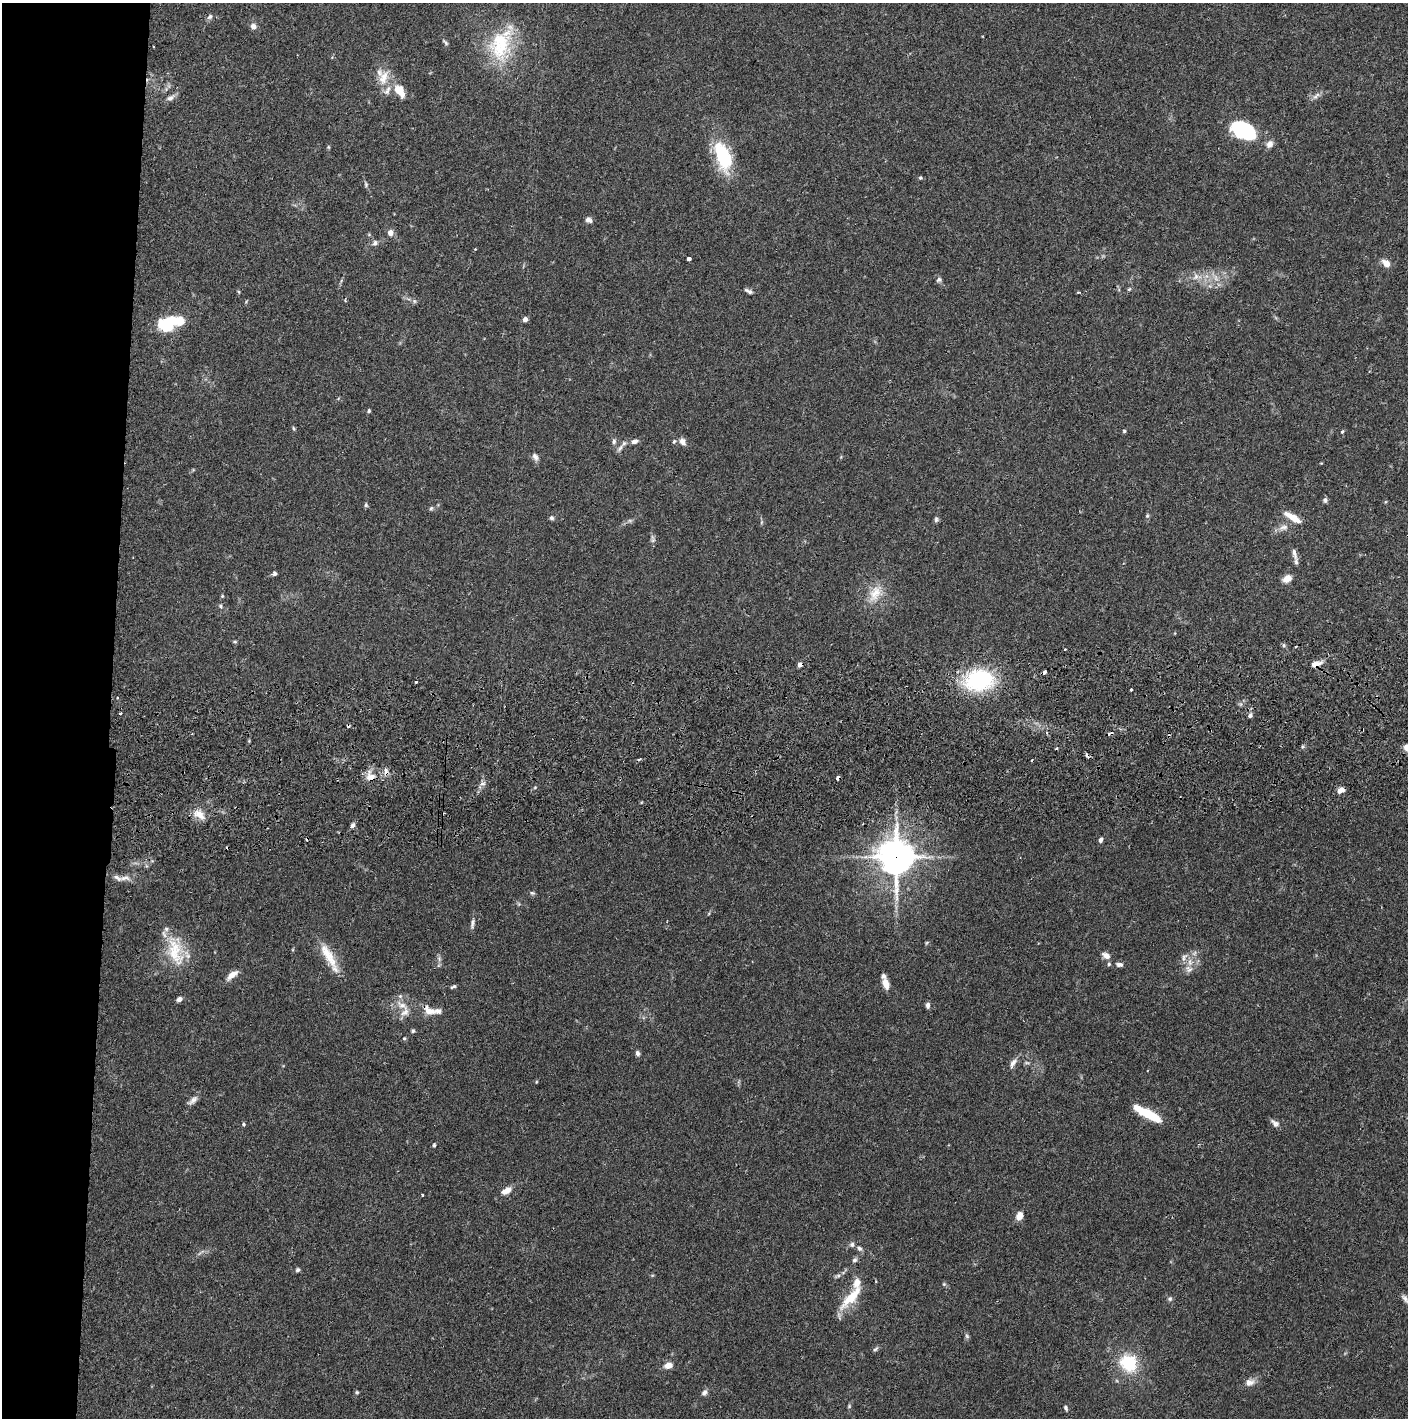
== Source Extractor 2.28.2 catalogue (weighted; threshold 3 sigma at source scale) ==
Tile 4 of 3 x 3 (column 1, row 2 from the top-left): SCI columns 4-1409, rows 1472-2887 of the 4228 x 4360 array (HDU 1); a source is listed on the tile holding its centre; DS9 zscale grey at full resolution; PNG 1410 x 1420 px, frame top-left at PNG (2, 3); no overlay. Shown black and unused: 8% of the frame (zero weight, under 2 of 3 exposures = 3% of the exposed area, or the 3 px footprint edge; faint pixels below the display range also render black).
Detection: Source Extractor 2.28.2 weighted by HDU 2 'WHT'; one run over the whole footprint, this tile lists its part. Background 0.0687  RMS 0.0048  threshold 0.0217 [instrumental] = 3 sigma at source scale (4.5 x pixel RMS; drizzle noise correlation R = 1.50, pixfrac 1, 0.05/0.05 arcsec/px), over >= 5 px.
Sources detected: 145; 2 too faint to see at this stretch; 2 inside a brighter object's white glare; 9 cosmic-ray / hot-pixel residue — not listed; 5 inside a brighter listed object's ellipse — not listed separately; the other 127 listed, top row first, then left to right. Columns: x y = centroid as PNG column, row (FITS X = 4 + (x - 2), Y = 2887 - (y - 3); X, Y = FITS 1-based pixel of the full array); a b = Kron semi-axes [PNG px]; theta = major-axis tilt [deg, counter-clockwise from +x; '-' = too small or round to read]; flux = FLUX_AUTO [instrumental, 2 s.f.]
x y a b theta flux
210 17 8 6 41 1.3
253 26 7 6 - 2.3
445 42 9 4 -46 1
501 44 51 28 71 33
153 47 3 2 - 0.38
384 77 23 12 70 8
399 91 18 10 -56 8.3
1316 96 13 6 45 2
170 98 13 7 33 2.1
1244 130 25 16 -27 40
1269 144 11 8 54 2.4
328 147 5 4 - 0.56
723 156 35 16 -71 29
920 178 5 5 - 0.73
366 184 8 5 -70 0.9
589 220 9 6 -25 1.8
390 233 8 8 - 2.3
375 243 8 6 52 1.5
475 249 3 3 - 0.31
689 258 4 3 - 3.3
1386 263 10 7 -40 3.7
1196 277 10 7 59 2.3
939 280 7 6 - 1.2
1129 289 6 4 44 0.68
749 291 11 5 -25 1.4
239 292 5 3 - 0.53
1078 292 3 3 - 0.59
414 301 6 5 - 0.91
525 319 5 5 - 1.8
166 324 14 12 -14 22
369 411 5 4 - 0.71
294 428 6 4 -70 0.61
1124 431 4 4 - 0.63
1342 432 5 3 - 0.59
614 441 8 6 81 1.2
635 441 9 6 15 2
674 441 7 4 63 0.72
682 441 10 7 -61 2.3
620 448 12 6 50 1.9
535 457 11 6 -55 1.9
1325 500 7 5 83 1.1
366 505 6 5 - 0.83
431 508 6 5 - 0.79
1147 516 5 5 - 0.69
1293 517 22 7 -30 6.4
552 518 6 5 - 1.1
936 520 6 6 - 0.96
1284 527 13 8 15 2.9
1294 553 18 6 -75 2.6
274 573 5 5 - 1.1
1287 579 9 6 27 4.9
875 593 27 15 61 9.9
222 596 5 4 - 0.54
220 606 6 4 -50 0.76
235 642 5 4 - 0.6
1316 664 14 7 13 3.5
800 665 5 4 - 2.3
1044 672 4 3 - 2.1
979 680 27 19 10 52
416 682 3 3 - 1.2
1131 690 3 3 - 1.1
117 698 3 3 - 1.2
120 713 3 3 - 6.4
1250 715 5 5 - 1.3
1303 746 5 4 - 0.79
386 772 12 6 -86 2.1
370 777 14 12 -28 5
838 778 4 3 - 2.9
483 784 8 4 9 1.2
535 787 6 3 19 0.53
1341 790 9 6 26 2.6
199 814 19 10 -35 5.2
352 825 7 5 58 1.3
1101 840 6 4 73 1.2
896 857 11 11 - 1200
125 878 18 8 5 3.4
532 893 6 5 - 0.91
472 924 14 5 81 1.7
927 943 6 4 45 0.54
175 951 45 20 -78 19
1106 955 10 6 -31 2.7
329 957 44 10 -61 11
1184 957 14 6 61 2.1
439 958 9 4 -85 1.2
1109 964 5 5 - 0.74
1119 964 9 5 -9 1.6
1189 969 11 10 - 3.2
232 975 16 7 40 3.9
886 984 11 6 -70 4.7
453 986 7 3 28 0.86
179 999 6 5 - 2.1
402 1005 20 9 -33 5.1
928 1005 7 5 85 1.3
429 1010 18 10 -28 5.3
413 1031 5 5 - 0.71
404 1038 5 4 - 0.56
637 1053 6 5 - 1.4
1013 1063 15 6 59 2.5
1027 1063 6 4 -18 0.73
536 1082 5 3 - 0.4
193 1100 16 7 43 2.5
1148 1114 29 7 -28 20
1275 1123 12 6 -39 2
244 1124 5 4 - 0.67
434 1145 5 4 - 0.76
506 1191 12 6 29 4.5
422 1195 3 3 - 1
1019 1216 9 7 66 3.9
852 1244 7 6 - 1.4
859 1248 8 6 -43 1.4
202 1251 8 3 31 0.96
854 1260 6 5 - 1.3
298 1270 5 5 - 1
838 1276 9 5 21 1.2
944 1284 5 5 - 0.65
852 1297 38 11 47 14
1405 1298 13 6 -53 1.8
1170 1299 6 6 - 1
967 1336 7 5 -48 0.88
876 1349 8 4 37 0.95
1128 1363 18 16 -54 22
668 1365 8 6 13 4.4
1249 1382 13 9 10 3.3
357 1392 5 4 - 0.59
704 1392 9 6 45 1.5
849 1406 6 5 - 0.63
1066 1408 6 4 -61 1.1
Overlapping masked pixels (flux is a lower limit): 7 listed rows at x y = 1316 664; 800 665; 386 772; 370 777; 838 778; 896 857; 429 1010